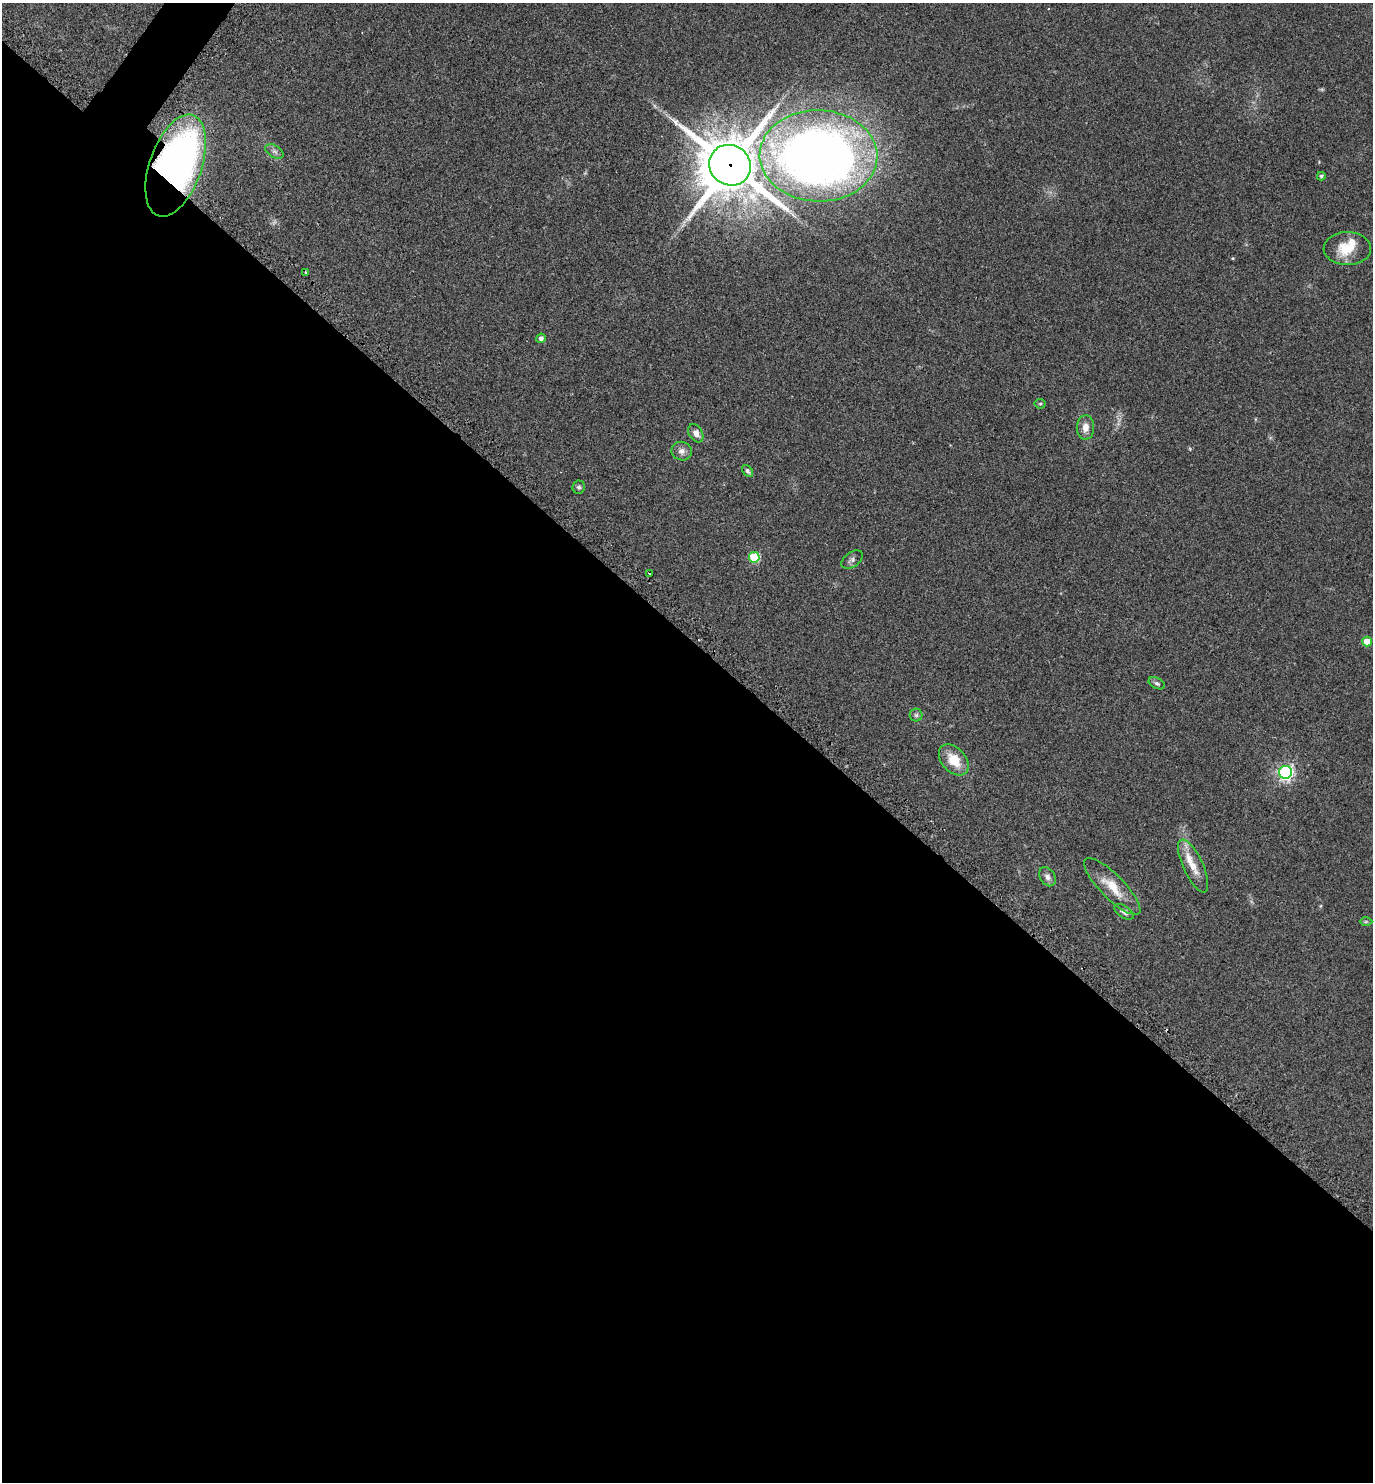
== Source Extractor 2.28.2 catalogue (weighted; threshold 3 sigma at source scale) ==
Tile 14 of 4 x 4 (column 2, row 4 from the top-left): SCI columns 1695-3065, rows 37-1516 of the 5992 x 5992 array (HDU 1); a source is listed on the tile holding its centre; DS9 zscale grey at full resolution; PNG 1375 x 1484 px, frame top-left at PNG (2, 3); each listed source drawn as its Kron ellipse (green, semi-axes under 4 px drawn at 4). Shown black and unused: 58% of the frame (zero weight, under 2 of 3 exposures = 3% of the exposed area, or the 3 px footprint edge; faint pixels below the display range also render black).
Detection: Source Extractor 2.28.2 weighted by HDU 2 'WHT'; one run over the whole footprint, this tile lists its part. Background 0.0701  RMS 0.0078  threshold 0.0349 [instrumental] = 3 sigma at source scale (4.5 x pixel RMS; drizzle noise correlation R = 1.50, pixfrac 1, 0.05/0.05 arcsec/px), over >= 5 px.
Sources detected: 31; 1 too faint to see at this stretch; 1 inside a brighter object's white glare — neither listed nor drawn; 2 inside a brighter listed object's ellipse — not listed separately; the other 27 listed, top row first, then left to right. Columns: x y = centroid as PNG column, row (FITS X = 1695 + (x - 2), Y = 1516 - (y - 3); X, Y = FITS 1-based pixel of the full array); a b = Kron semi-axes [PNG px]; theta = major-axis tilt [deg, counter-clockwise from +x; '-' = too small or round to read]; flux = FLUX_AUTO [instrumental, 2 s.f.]
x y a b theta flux
274 152 10 6 -31 2.4
819 156 59 45 -1 650
730 165 21 20 - 4300
176 166 53 26 71 340
1321 176 4 3 - 1.1
1347 249 24 16 -1 17
306 272 3 3 - 1.2
541 338 5 4 - 2.4
1040 404 5 5 - 0.96
1085 427 12 8 88 6.2
696 433 10 6 -60 4.5
682 451 10 9 - 3.7
747 471 7 4 -51 1.7
579 487 7 6 - 1.7
754 557 5 5 - 46
852 560 12 7 35 2.7
650 574 3 3 - 1.9
1367 642 5 5 - 13
1157 683 9 5 -26 1.6
916 715 6 6 - 1.7
954 760 18 12 -48 16
1285 772 6 6 - 210
1193 866 28 10 -65 12
1047 877 10 7 -56 3.2
1112 887 38 12 -45 17
1124 912 11 6 -32 3
1366 922 6 4 0 1
Overlapping masked pixels (flux is a lower limit): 3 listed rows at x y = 819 156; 730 165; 176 166